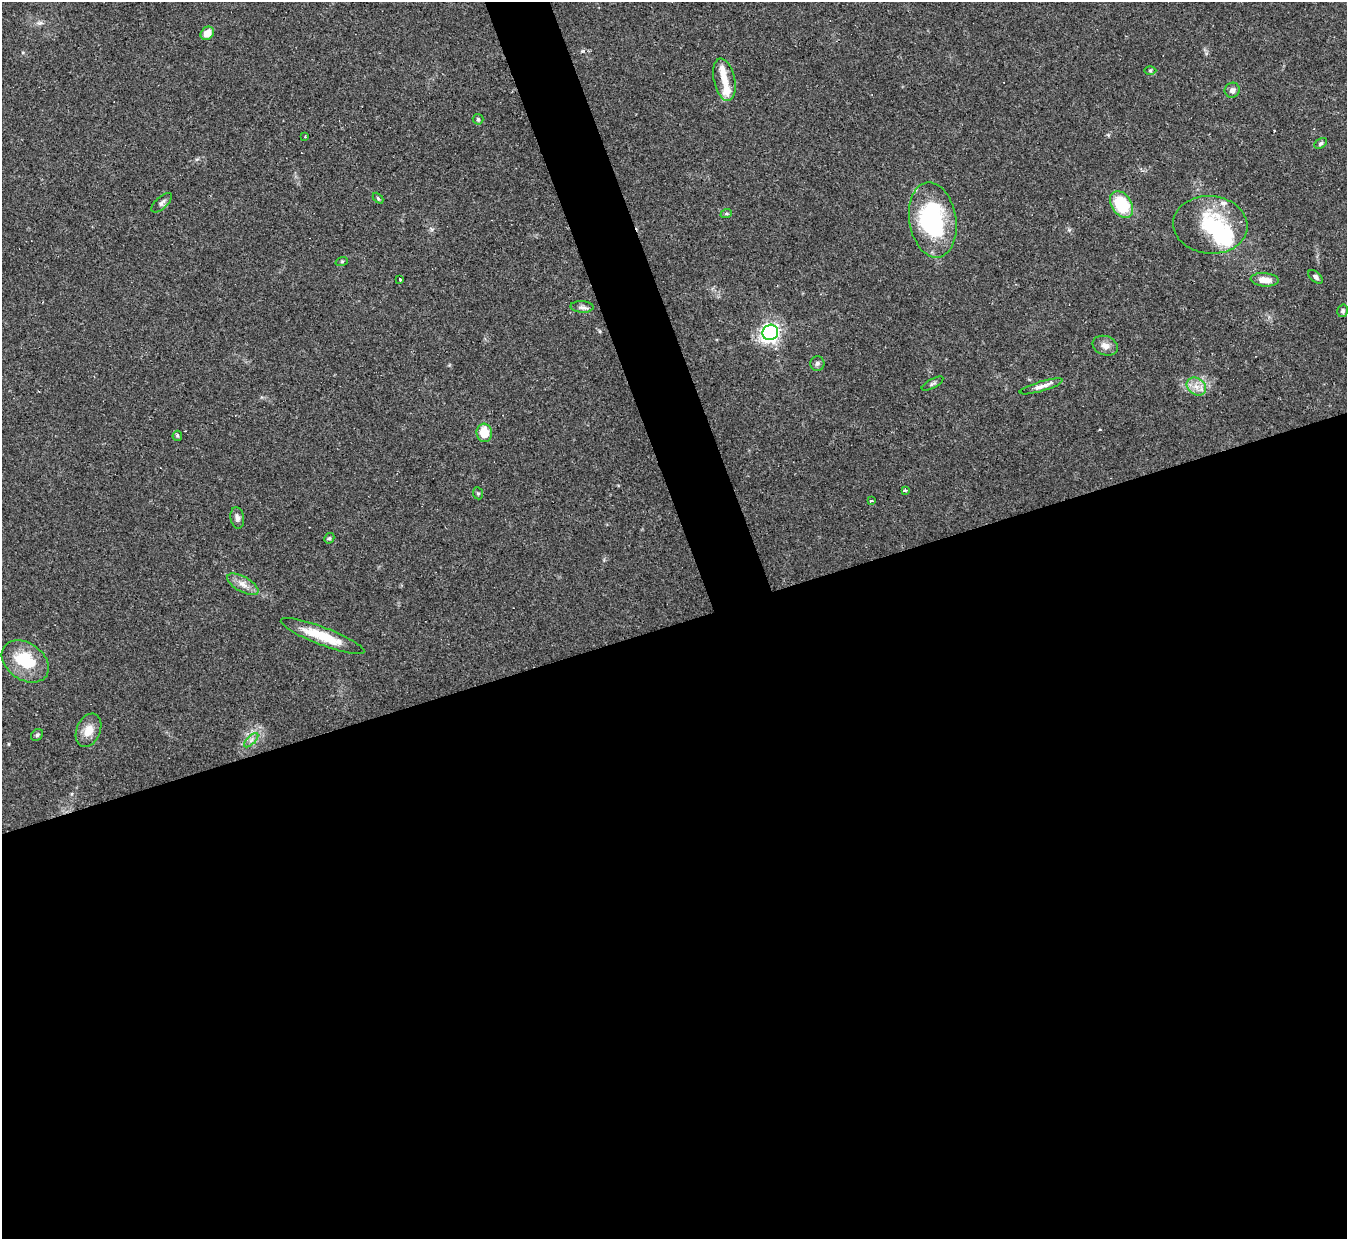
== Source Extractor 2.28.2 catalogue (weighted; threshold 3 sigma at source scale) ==
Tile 15 of 4 x 4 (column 3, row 4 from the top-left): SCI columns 2691-4035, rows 147-1383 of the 5380 x 5366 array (HDU 1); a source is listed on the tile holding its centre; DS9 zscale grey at full resolution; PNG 1349 x 1241 px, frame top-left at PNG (2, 2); each listed source drawn as its Kron ellipse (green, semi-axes under 4 px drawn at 4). Shown black and unused: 52% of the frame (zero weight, under 3 of 4 exposures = <1% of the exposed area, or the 3 px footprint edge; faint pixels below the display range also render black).
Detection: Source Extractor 2.28.2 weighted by HDU 2 'WHT'; one run over the whole footprint, this tile lists its part. Background 0.048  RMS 0.0043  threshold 0.0194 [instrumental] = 3 sigma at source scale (4.5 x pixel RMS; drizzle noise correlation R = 1.50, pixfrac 1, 0.05/0.05 arcsec/px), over >= 5 px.
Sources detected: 47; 2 inside a brighter object's white glare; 3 cosmic-ray / hot-pixel residue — neither listed nor drawn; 4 inside a brighter listed object's ellipse — not listed separately; the other 38 listed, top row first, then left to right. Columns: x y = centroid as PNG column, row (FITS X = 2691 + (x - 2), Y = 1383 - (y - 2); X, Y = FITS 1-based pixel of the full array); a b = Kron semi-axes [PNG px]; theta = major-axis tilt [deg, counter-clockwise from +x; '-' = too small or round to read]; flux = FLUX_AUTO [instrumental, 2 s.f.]
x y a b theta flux
207 33 7 6 - 4.9
1150 70 6 4 0 0.64
724 80 21 10 -78 5.8
1232 90 8 7 - 1.8
478 119 5 5 - 0.69
305 137 3 2 - 0.37
1321 143 7 4 31 0.87
378 198 6 4 -46 0.54
162 203 13 6 44 1.6
1122 204 14 10 -57 23
726 214 6 4 19 0.6
933 220 38 23 -80 53
1210 225 37 29 -5 29
342 261 6 4 19 0.52
1316 277 8 5 -41 1.2
400 279 4 3 - 1.2
1265 280 14 6 -4 4.6
582 307 11 5 -3 1.6
1343 311 6 5 - 0.92
770 332 8 7 - 150
1105 346 13 9 -19 2.9
817 363 7 7 - 1.1
932 384 12 4 29 0.95
1041 386 22 5 17 3.1
1196 387 10 8 -37 3.4
484 433 9 7 -84 9
177 436 5 4 - 0.62
905 490 3 3 - 1
478 493 6 5 - 0.64
872 501 3 3 - 1.4
237 518 11 7 -81 1.8
329 538 6 4 42 0.65
243 584 17 7 -29 3.7
323 636 44 9 -21 13
25 661 26 18 -35 18
88 730 17 12 67 5.5
37 735 6 5 - 0.82
251 740 9 3 45 1